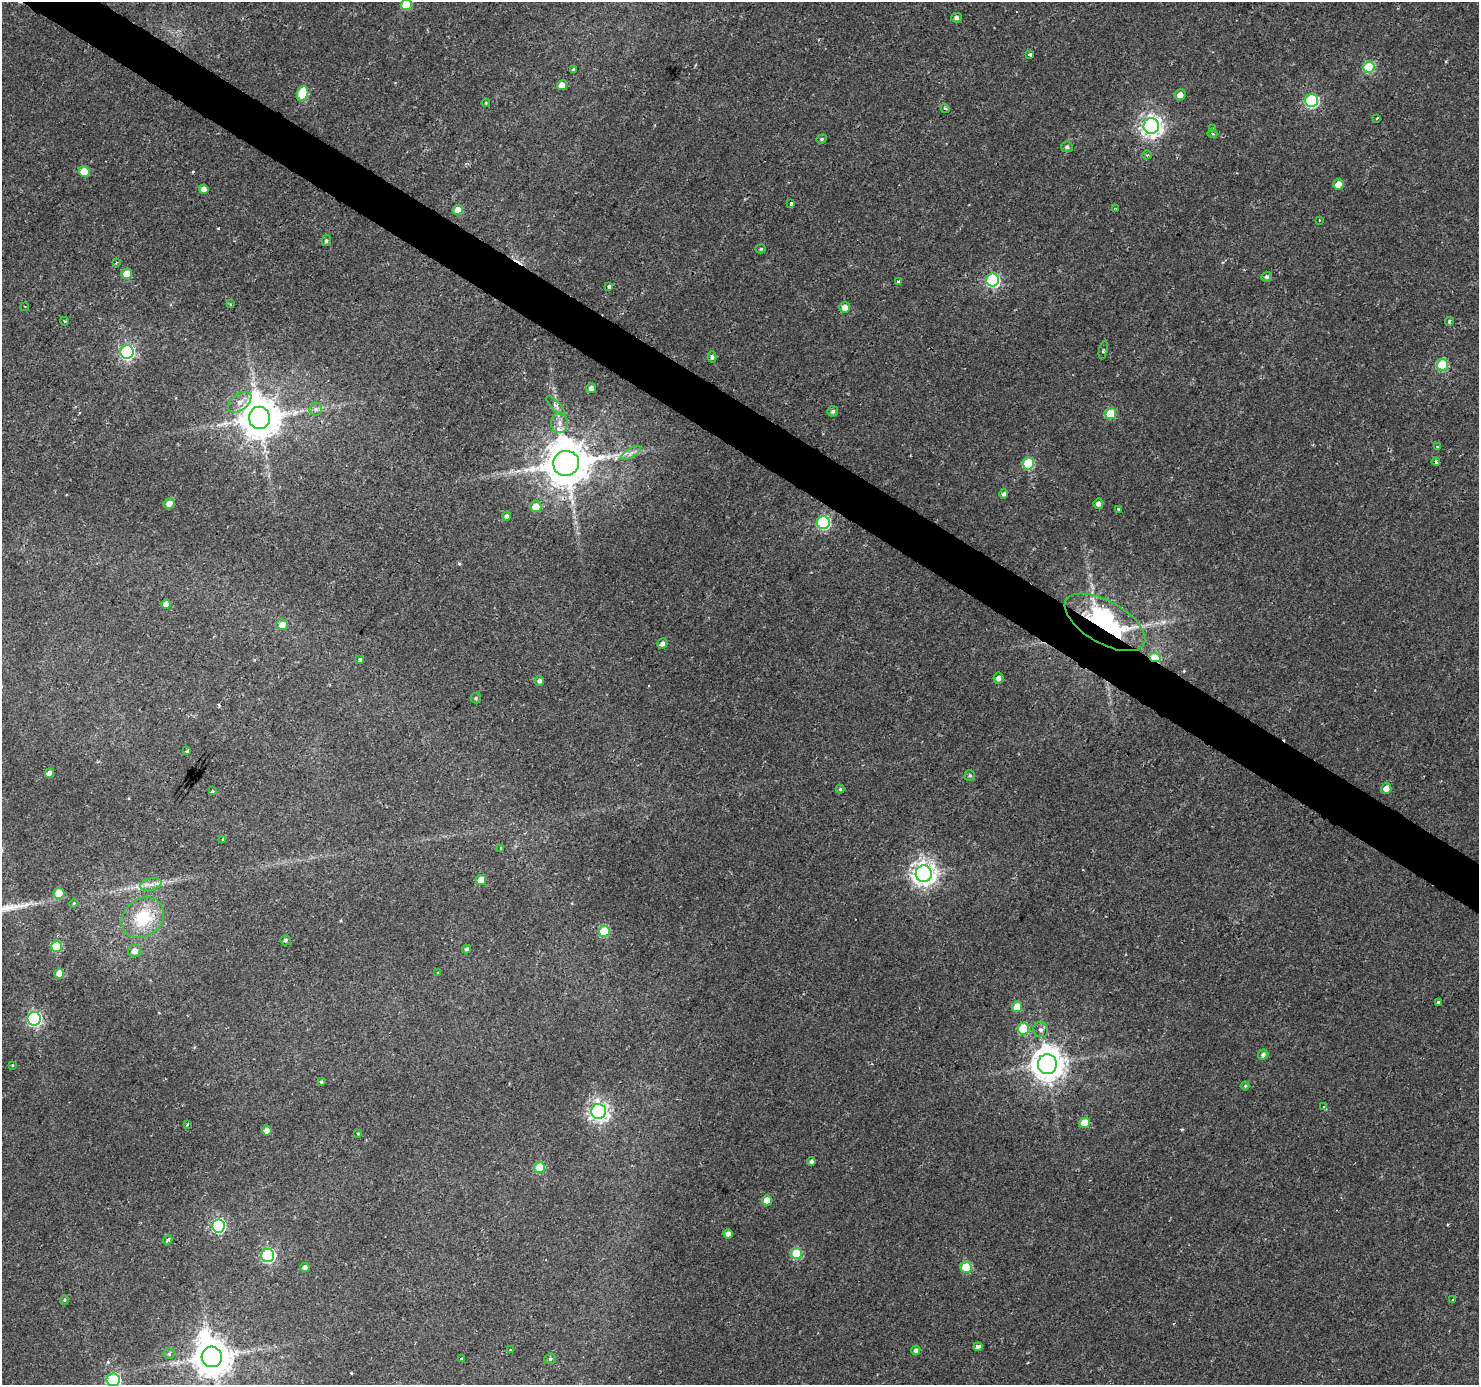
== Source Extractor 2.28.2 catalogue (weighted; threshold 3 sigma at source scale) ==
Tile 11 of 4 x 4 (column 3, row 3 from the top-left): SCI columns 2953-4429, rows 1570-2952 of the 5913 x 5973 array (HDU 1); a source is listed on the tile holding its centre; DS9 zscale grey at full resolution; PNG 1481 x 1387 px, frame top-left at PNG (2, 2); each listed source drawn as its Kron ellipse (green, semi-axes under 4 px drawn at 4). Shown black and unused: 3% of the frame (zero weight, under 2 of 3 exposures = <1% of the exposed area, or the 3 px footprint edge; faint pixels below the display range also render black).
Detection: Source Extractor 2.28.2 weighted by HDU 2 'WHT'; one run over the whole footprint, this tile lists its part. Background 0.00576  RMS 0.0025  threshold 0.0113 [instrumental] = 3 sigma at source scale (4.5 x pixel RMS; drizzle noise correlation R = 1.50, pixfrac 1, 0.0396/0.0396 arcsec/px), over >= 5 px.
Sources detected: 134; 1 inside a brighter object's white glare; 4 cosmic-ray / hot-pixel residue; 1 long thin detection or spike segment (spike, bleed or trail) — neither listed nor drawn; the other 128 listed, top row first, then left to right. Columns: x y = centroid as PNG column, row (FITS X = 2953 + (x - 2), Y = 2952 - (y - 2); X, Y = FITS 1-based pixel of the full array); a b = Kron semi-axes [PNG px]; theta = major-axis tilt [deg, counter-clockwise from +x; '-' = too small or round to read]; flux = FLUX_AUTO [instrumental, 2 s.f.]
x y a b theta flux
406 5 5 5 - 11
956 18 5 5 - 0.74
1030 54 3 3 - 0.98
1369 67 5 5 - 15
573 69 4 3 - 0.74
562 85 5 5 - 2.5
303 93 7 5 74 10
1180 95 5 5 - 2
1312 101 6 6 - 38
486 103 4 3 - 0.26
945 108 5 3 - 0.47
1377 118 4 3 - 0.26
1151 126 8 7 - 150
1212 129 3 3 - 1.8
1212 134 5 4 - 0.42
822 139 5 4 - 0.37
1067 147 6 5 - 0.64
1147 155 5 4 - 0.33
84 171 5 5 - 6.8
1339 184 5 5 - 3.5
204 189 5 4 - 1.6
791 203 3 3 - 1.1
1115 208 3 2 - 0.28
458 210 5 5 - 3.3
1319 220 3 2 - 0.2
326 241 5 4 - 0.41
761 249 5 4 - 0.38
116 263 3 3 - 0.37
127 274 5 5 - 4.8
1267 277 5 5 - 0.57
993 280 6 6 - 36
898 282 3 3 - 1.7
609 287 4 3 - 0.9
230 304 3 3 - 0.33
25 306 3 2 - 0.43
845 307 5 5 - 2
64 321 4 3 - 0.24
1449 321 4 3 - 0.34
1103 350 9 3 78 0.33
127 352 7 6 - 53
712 357 5 4 - 0.57
1443 365 5 5 - 17
591 388 5 5 - 1.3
240 402 13 8 38 1.8
556 406 12 4 -46 0.91
316 409 6 6 - 0.69
833 411 5 5 - 0.74
1111 414 5 5 - 9.9
260 418 11 10 - 860
559 423 10 8 -89 1.7
1438 447 3 3 - 0.56
631 453 11 4 32 0.99
1436 462 4 4 - 0.69
566 463 13 12 - 1300
1028 464 6 5 - 17
1004 494 5 4 - 0.66
169 504 5 5 - 1.9
1098 504 5 5 - 1.1
536 507 5 5 - 3.7
1118 509 4 3 - 0.61
507 516 4 4 - 0.84
823 522 6 6 - 36
166 604 5 5 - 1.8
1105 622 45 21 -30 47
282 625 6 5 - 2.1
662 644 5 5 - 0.99
1155 658 6 4 -24 11
360 660 4 3 - 3.1
998 678 5 5 - 1.1
539 681 5 5 - 0.84
476 698 5 5 - 0.41
187 751 4 3 - 0.67
49 773 5 4 - 1.4
970 776 5 5 - 0.48
840 789 4 4 - 0.37
1386 789 5 5 - 1.9
212 791 4 3 - 1.2
223 840 3 3 - 0.88
501 848 3 3 - 0.42
924 874 8 8 - 210
481 880 5 5 - 4
151 884 11 6 13 1.4
59 893 5 5 - 5.8
74 903 4 3 - 0.28
143 918 22 18 38 12
604 931 5 5 - 14
285 940 5 5 - 0.54
56 946 5 5 - 12
466 949 4 4 - 0.5
134 951 6 6 - 1.9
438 972 3 3 - 0.22
59 974 5 5 - 3.1
1438 1002 3 3 - 0.77
1017 1007 5 5 - 3.9
34 1019 7 6 - 53
1023 1029 6 5 - 11
1041 1030 8 7 - 0.87
1263 1055 5 4 - 0.77
1047 1064 10 9 - 470
12 1065 4 3 - 0.31
321 1082 4 3 - 0.39
1245 1086 4 4 - 0.33
1324 1107 3 3 - 0.61
598 1111 7 7 - 130
1084 1123 5 5 - 4.7
187 1124 3 2 - 0.44
267 1131 5 4 - 1.7
358 1134 3 3 - 0.67
811 1161 4 3 - 0.65
539 1168 5 5 - 9.5
767 1200 5 5 - 3.5
218 1226 6 6 - 42
728 1234 4 4 - 1.3
168 1240 5 3 - 0.69
796 1254 5 5 - 11
268 1256 6 6 - 39
305 1267 5 4 - 1.1
966 1267 5 5 - 12
64 1300 5 4 - 0.31
1453 1300 4 3 - 0.37
978 1347 4 3 - 2.2
510 1350 3 2 - 0.23
916 1350 5 4 - 0.92
169 1354 5 5 - 0.46
212 1357 10 10 - 700
461 1358 2 2 - 0.2
550 1359 6 5 - 0.5
113 1380 6 6 - 34
Overlapping masked pixels (flux is a lower limit): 3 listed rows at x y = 566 463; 1105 622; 1155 658
Isophote crosses this tile's border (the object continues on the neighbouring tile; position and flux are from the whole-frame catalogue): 2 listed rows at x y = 406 5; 113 1380